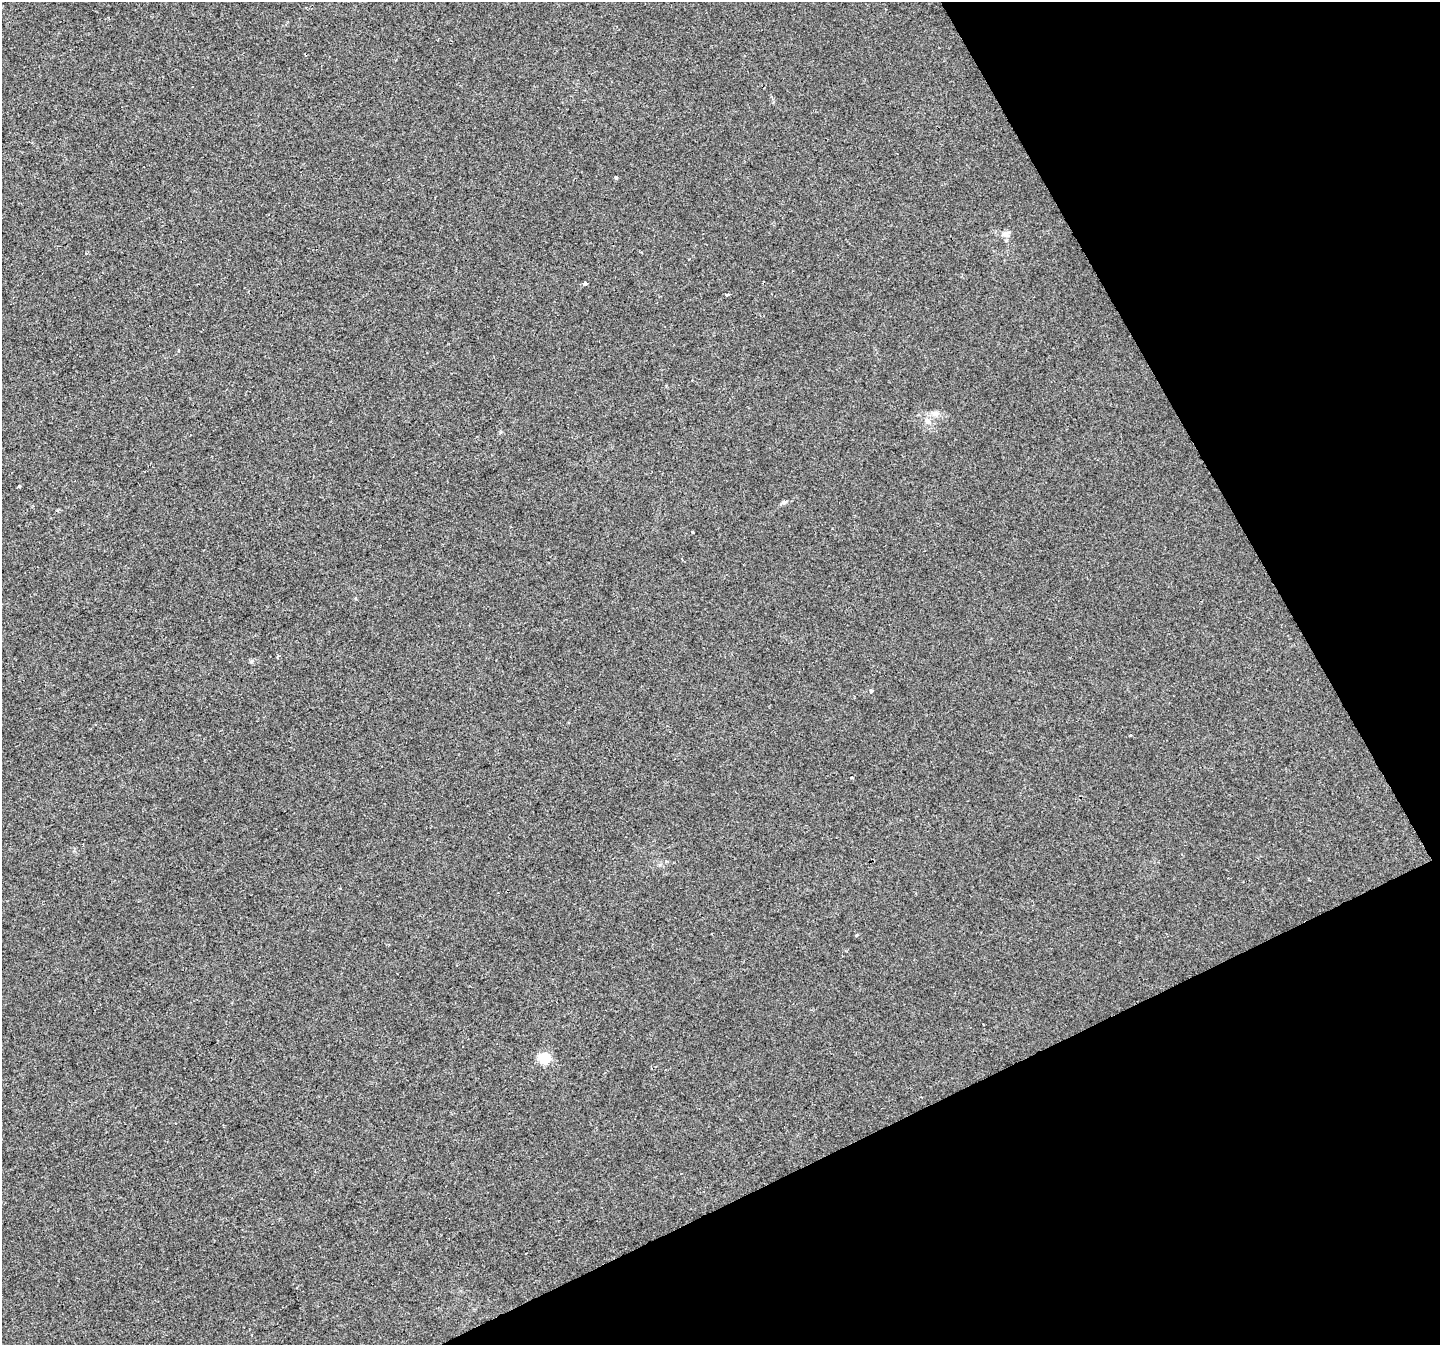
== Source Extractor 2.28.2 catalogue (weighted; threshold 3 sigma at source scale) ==
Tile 12 of 4 x 4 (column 4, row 3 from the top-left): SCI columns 4314-5751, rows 1444-2786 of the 5753 x 5632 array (HDU 1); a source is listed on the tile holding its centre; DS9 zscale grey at full resolution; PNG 1442 x 1347 px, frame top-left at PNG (2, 2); no overlay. Shown black and unused: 24% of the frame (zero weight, under 2 of 3 exposures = <1% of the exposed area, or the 3 px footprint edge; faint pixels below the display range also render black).
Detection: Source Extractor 2.28.2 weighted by HDU 2 'WHT'; one run over the whole footprint, this tile lists its part. Background 0.0138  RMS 0.0048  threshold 0.0217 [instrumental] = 3 sigma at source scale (4.5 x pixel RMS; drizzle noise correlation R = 1.50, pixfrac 1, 0.0396/0.0396 arcsec/px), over >= 5 px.
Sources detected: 15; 1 cosmic-ray / hot-pixel residue — not listed; the other 14 listed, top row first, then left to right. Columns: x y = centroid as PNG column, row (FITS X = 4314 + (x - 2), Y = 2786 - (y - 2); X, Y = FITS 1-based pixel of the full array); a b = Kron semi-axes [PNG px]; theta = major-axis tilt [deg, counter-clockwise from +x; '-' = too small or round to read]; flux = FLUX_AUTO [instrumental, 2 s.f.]
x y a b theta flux
616 177 4 3 - 1.2
1006 234 12 8 19 2.5
585 283 4 4 - 5.2
727 295 4 3 - 2.6
935 414 11 7 15 2.5
928 421 8 6 -15 1.8
501 432 5 3 - 0.54
692 532 3 2 - 0.63
278 656 5 3 - 0.61
871 691 4 3 - 4.3
1130 735 3 3 - 0.51
852 777 3 2 - 0.46
856 935 4 3 - 0.55
544 1058 6 5 - 42
Unlisted compact peaks at least as high as the median listed source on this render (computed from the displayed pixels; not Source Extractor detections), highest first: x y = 251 662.